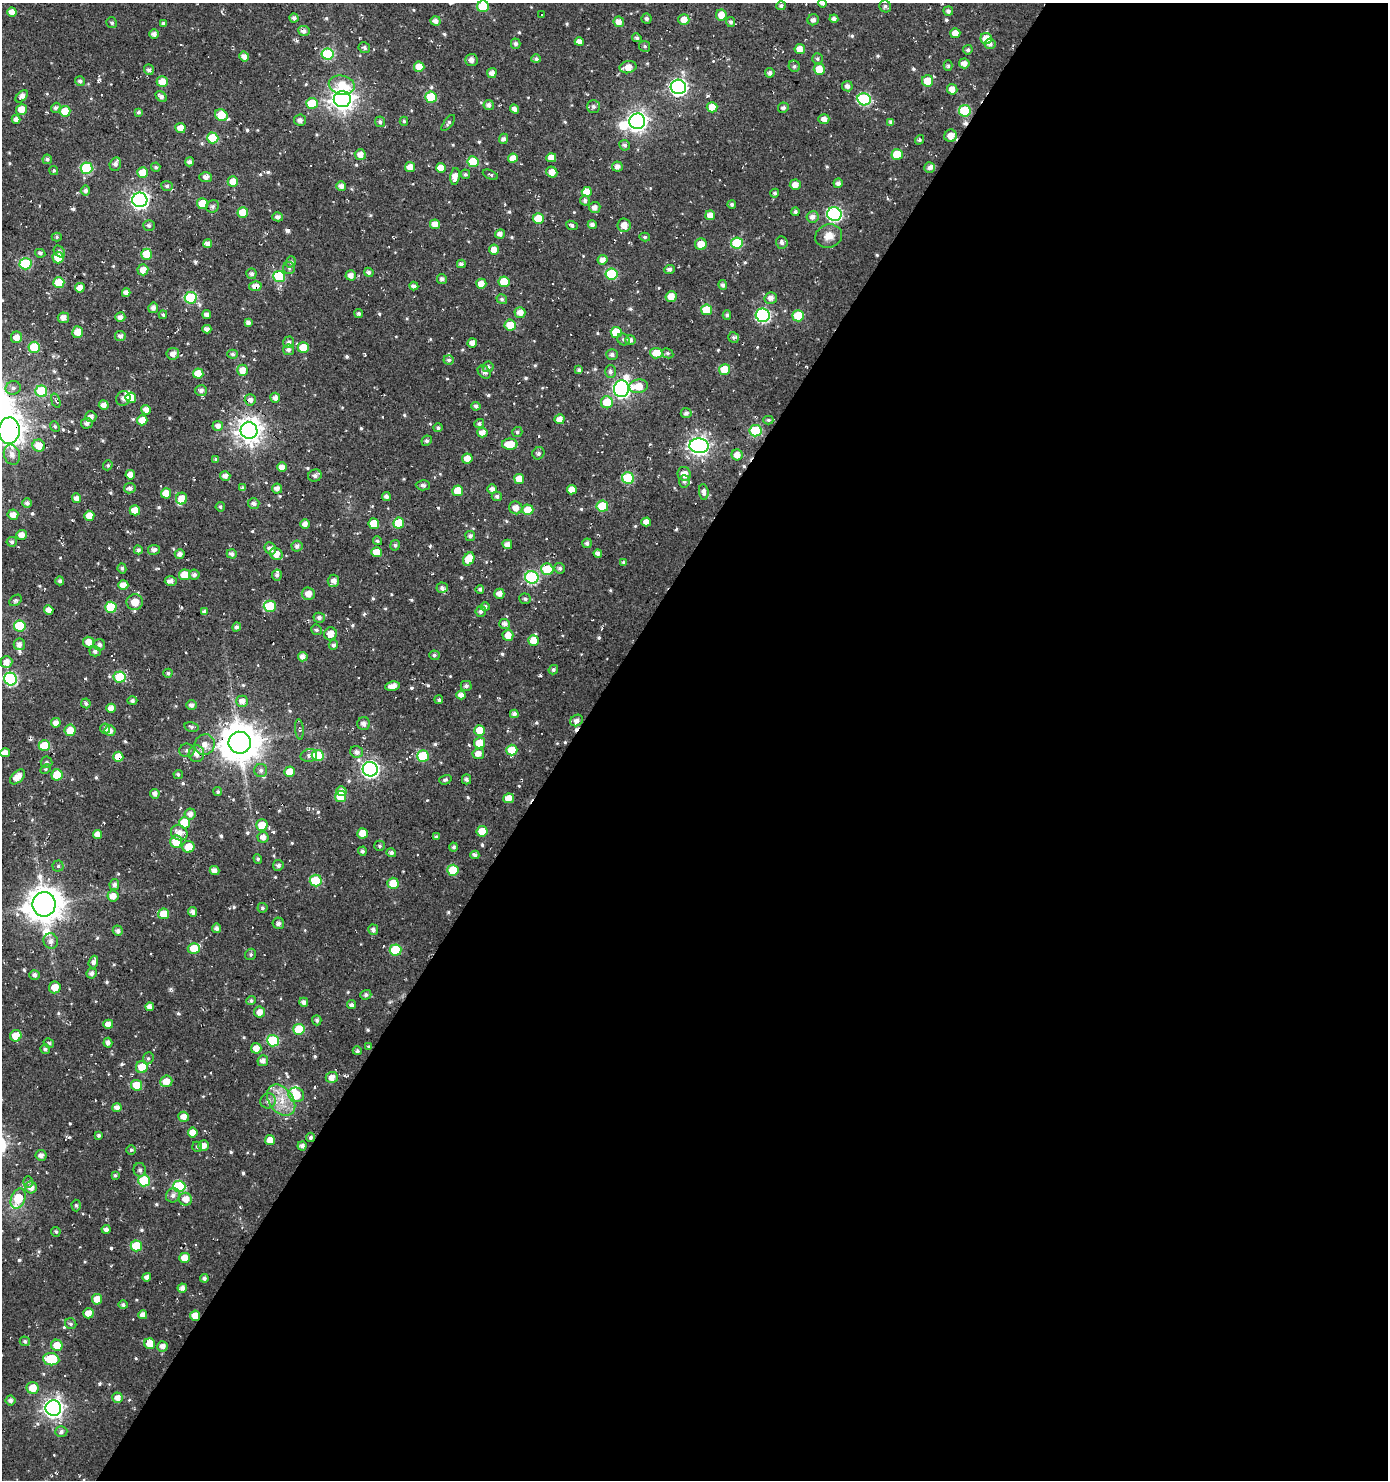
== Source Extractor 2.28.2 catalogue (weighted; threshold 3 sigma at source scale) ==
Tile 12 of 4 x 4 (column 4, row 3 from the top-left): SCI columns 4406-5791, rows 1479-2956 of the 5972 x 5915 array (HDU 1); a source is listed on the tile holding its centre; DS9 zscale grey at full resolution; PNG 1390 x 1482 px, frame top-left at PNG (2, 3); each listed source drawn as its Kron ellipse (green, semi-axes under 4 px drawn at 4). Shown black and unused: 59% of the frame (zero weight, under 2 of 3 exposures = <1% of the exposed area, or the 3 px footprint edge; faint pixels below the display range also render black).
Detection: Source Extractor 2.28.2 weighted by HDU 2 'WHT'; one run over the whole footprint, this tile lists its part. Background 0.0265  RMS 0.0091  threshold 0.0408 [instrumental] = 3 sigma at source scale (4.5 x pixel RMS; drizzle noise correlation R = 1.50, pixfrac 1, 0.0396/0.0396 arcsec/px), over >= 5 px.
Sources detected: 679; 1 inside a brighter object's white glare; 15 cosmic-ray / hot-pixel residue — neither listed nor drawn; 10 inside a brighter listed object's ellipse — not listed separately; of the other 653, all 500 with FLUX_AUTO >= 1.52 (the completeness limit of this list) listed and drawn (153 fainter detections not listed), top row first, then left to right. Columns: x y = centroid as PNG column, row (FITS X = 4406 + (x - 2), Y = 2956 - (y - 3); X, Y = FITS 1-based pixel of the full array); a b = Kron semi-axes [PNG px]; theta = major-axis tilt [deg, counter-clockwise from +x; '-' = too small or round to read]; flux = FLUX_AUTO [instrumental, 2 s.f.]
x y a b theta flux
822 3 4 4 - 3.8
483 6 6 5 - 29
781 6 5 4 - 2.3
885 6 6 5 - 2.2
948 11 5 5 - 2.9
12 12 5 4 - 6.4
542 14 3 3 - 4.4
721 15 5 5 - 10
294 18 4 4 - 3.3
646 19 5 5 - 2.6
834 19 4 4 - 3.5
684 20 5 5 - 11
813 20 6 5 - 3.1
436 21 5 5 - 4.4
619 22 5 5 - 7.5
730 22 5 4 - 2.2
112 23 6 5 - 2
163 23 4 4 - 1.9
304 31 6 5 - 3.9
955 33 5 5 - 8.7
154 34 5 5 - 5.2
637 38 4 4 - 2.1
986 39 6 5 - 16
579 42 5 4 - 5.8
516 44 5 4 - 2.7
990 44 6 5 - 3.5
645 46 5 5 - 1.7
364 48 6 5 - 2.5
800 49 5 5 - 9.3
968 50 5 4 - 2.7
328 54 6 6 - 68
244 57 5 4 - 5.3
536 59 5 4 - 2.3
817 59 5 5 - 1.8
471 60 6 6 - 4.9
964 63 5 5 - 5.5
794 66 6 5 - 2
948 66 5 4 - 1.8
419 67 5 5 - 13
628 67 8 6 12 8.4
819 69 5 5 - 15
149 70 5 4 - 3.2
492 73 5 5 - 5
770 73 5 4 - 2.9
80 81 5 5 - 2.4
928 81 5 5 - 18
162 82 5 5 - 12
342 85 13 9 -13 17
847 86 5 5 - 3.8
678 87 8 7 - 270
952 89 5 5 - 6.1
22 96 7 4 45 5.7
161 97 6 4 -44 4
431 97 6 5 - 42
342 99 8 8 - 730
864 99 7 6 - 96
312 103 6 5 - 29
489 105 5 5 - 3.6
593 106 6 6 - 2.8
712 107 5 5 - 10
56 108 5 4 - 2.5
783 108 5 5 - 2.4
22 109 5 5 - 11
514 109 4 4 - 4.5
65 111 5 5 - 18
965 111 6 5 - 48
138 112 4 3 - 2.1
221 115 7 5 -32 25
16 119 4 4 - 4.9
824 119 5 5 - 4.7
300 120 6 5 - 3.3
404 121 4 4 - 1.5
637 121 8 7 - 440
380 122 5 5 - 2.2
891 122 4 4 - 3.2
448 123 9 4 54 2
180 128 5 5 - 9.1
951 136 6 6 - 9.6
213 138 5 5 - 35
504 139 5 4 - 3.4
919 140 5 4 - 1.6
624 145 5 5 - 2.6
897 154 5 5 - 22
360 155 5 5 - 6.4
513 158 5 4 - 9.4
551 158 5 4 - 7.8
47 159 4 4 - 2.3
189 162 4 4 - 3.2
473 162 5 5 - 30
115 164 7 5 75 3.3
156 167 4 4 - 2
410 167 5 5 - 7.1
617 167 5 5 - 4
87 168 6 5 - 58
441 168 5 5 - 11
929 168 5 5 - 3.3
54 171 5 4 - 1.6
143 172 5 5 - 12
552 172 6 5 - 8.8
465 174 5 5 - 1.7
490 175 8 4 -23 1.7
455 176 8 4 83 6.2
206 177 6 5 - 3.8
233 182 5 5 - 11
838 183 4 4 - 3.8
795 185 5 5 - 6.5
167 186 5 5 - 2.2
341 186 5 4 - 5
85 191 5 4 - 3.2
587 192 5 5 - 16
775 193 4 4 - 1.8
140 200 7 7 - 310
585 200 5 5 - 2.9
202 204 5 5 - 23
732 204 4 4 - 2.1
213 206 7 5 44 2.2
595 207 5 5 - 4.8
243 212 5 5 - 22
795 212 4 4 - 2
834 214 7 6 - 150
710 215 5 4 - 6.3
278 217 5 4 - 3.5
812 217 6 5 - 4.6
538 218 5 5 - 22
435 224 5 4 - 7.1
572 225 6 4 -21 2.5
592 225 4 4 - 3.4
624 225 6 6 - 8.7
149 226 6 5 - 2.2
500 234 5 4 - 4.6
829 236 14 11 19 9
57 237 5 4 - 1.6
645 237 5 4 - 1.6
782 242 6 5 - 3.2
737 243 6 5 - 44
207 244 4 4 - 4.5
701 244 6 6 - 11
494 249 5 5 - 8.2
59 251 6 5 - 2.4
40 253 5 4 - 2.6
147 254 5 5 - 24
58 258 6 5 - 16
603 260 5 5 - 6.2
291 262 6 5 - 2.5
25 264 6 5 - 64
461 264 4 4 - 3.3
289 268 6 6 - 2
669 269 5 4 - 2.8
143 270 5 5 - 7.9
369 272 5 4 - 3.3
251 274 5 5 - 3.1
611 274 6 5 - 47
351 275 5 5 - 5.8
279 276 6 5 - 56
442 279 5 5 - 2.9
504 282 5 5 - 22
59 283 5 5 - 28
481 284 5 5 - 8.4
723 285 5 4 - 2.8
255 286 6 5 - 6.7
414 286 4 4 - 3.5
80 288 5 4 - 7.3
126 293 4 4 - 4.5
671 297 5 5 - 10
191 298 6 5 - 66
771 298 6 5 - 4.2
502 299 5 5 - 1.9
153 308 5 5 - 4.4
706 310 5 5 - 22
359 313 4 4 - 2.2
520 313 5 5 - 7.1
163 315 4 4 - 1.6
207 315 4 4 - 4.1
727 315 4 4 - 2
763 315 7 6 - 130
798 316 5 5 - 32
120 317 5 5 - 4.8
63 318 5 5 - 5.9
248 323 4 4 - 3.7
510 325 6 5 - 14
207 329 4 4 - 4.4
78 332 6 5 - 13
616 332 5 5 - 25
120 336 5 5 - 3.7
16 337 6 5 - 8.7
733 338 6 5 - 1.8
623 339 6 5 - 2.1
630 340 5 5 - 3.7
289 342 6 5 - 3.4
472 343 5 4 - 5.7
34 347 5 5 - 32
303 347 5 5 - 18
288 350 5 5 - 3.4
656 353 6 5 - 15
667 353 6 5 - 1.6
173 354 6 6 - 5.7
233 354 5 4 - 2
612 354 6 5 - 2.9
449 360 5 4 - 2.2
488 367 5 5 - 2.9
725 369 5 5 - 21
243 370 5 5 - 10
579 370 4 4 - 2.7
484 372 7 5 -47 3.5
610 372 6 5 - 2.9
198 373 5 5 - 14
638 386 9 7 8 18
13 388 7 6 - 3.3
622 389 8 7 - 310
41 391 6 6 - 41
201 391 6 5 - 3.7
123 398 7 7 - 3.8
131 398 5 5 - 12
275 398 5 5 - 4.6
250 400 5 5 - 4.9
56 401 7 4 -71 1.6
607 402 6 6 - 21
104 405 5 4 - 5.2
476 406 4 4 - 2.7
146 410 5 4 - 6
686 413 5 5 - 3.2
91 417 5 5 - 4.6
559 419 5 5 - 7.1
142 420 5 5 - 9.8
768 420 5 4 - 1.5
87 423 6 5 - 3.6
479 424 5 4 - 1.9
55 426 6 4 -49 1.6
218 426 5 5 - 4.6
438 428 4 4 - 1.9
9 431 13 10 86 1200
249 431 8 8 - 870
756 431 6 5 - 55
517 432 5 5 - 2.1
482 433 5 5 - 7.6
427 441 5 5 - 2
510 444 8 5 0 19
39 446 6 6 - 12
699 446 9 7 -3 430
538 453 6 6 - 2.1
12 455 10 8 -71 6.4
737 455 5 5 - 8
467 458 5 5 - 8.4
216 459 4 4 - 1.8
108 465 5 4 - 1.6
282 467 5 4 - 6.9
684 474 7 6 - 7.8
130 475 5 4 - 7.4
225 476 5 5 - 4.3
315 476 7 6 - 3.4
628 478 6 5 - 55
519 479 5 5 - 9.9
684 481 6 5 - 2.6
423 485 7 5 -4 2.8
130 488 6 5 - 3.3
243 488 4 4 - 2.8
277 489 5 5 - 4.7
492 489 4 4 - 4.1
572 490 5 4 - 8.9
458 491 5 5 - 20
704 492 8 5 -85 4.2
166 493 5 5 - 14
386 496 4 4 - 3.7
497 496 5 4 - 2.7
77 498 5 4 - 5.1
182 499 6 5 - 11
27 503 5 4 - 3.3
254 504 6 5 - 3.3
602 506 5 5 - 33
220 507 5 4 - 1.7
516 508 7 6 - 7.2
135 510 5 5 - 13
528 510 5 5 - 16
13 515 5 5 - 7.3
89 516 5 5 - 11
646 522 5 4 - 5.8
399 523 5 5 - 36
305 524 5 5 - 4.9
374 524 5 5 - 16
21 535 5 5 - 7.1
470 536 5 5 - 2.8
377 541 4 4 - 1.7
12 542 5 5 - 2.4
587 543 4 4 - 3
507 544 5 4 - 5.1
395 545 5 5 - 2.1
297 546 5 5 - 3.4
270 548 6 5 - 4.7
138 550 4 4 - 2.5
154 550 6 5 - 3.6
377 552 5 5 - 13
598 553 4 4 - 3.3
180 554 5 4 - 4.2
232 554 5 4 - 3.7
276 554 6 5 - 9.3
469 559 7 5 61 19
624 562 4 4 - 2
122 568 5 4 - 2
560 568 5 5 - 2.4
547 569 6 6 - 26
184 575 5 5 - 14
194 575 5 5 - 3.4
277 575 6 5 - 2.4
532 577 7 6 - 100
60 581 4 4 - 2.5
171 581 6 4 3 4.5
333 581 6 6 - 5.5
123 585 5 4 - 7.5
442 588 6 5 - 3
480 589 4 4 - 1.8
308 594 7 6 - 7.5
499 594 5 5 - 6.1
525 599 6 5 - 2.1
15 600 7 5 37 2
135 602 8 8 - 12
270 606 6 5 - 38
111 607 6 5 - 39
485 607 5 4 - 2.4
49 610 5 4 - 6.6
204 611 4 3 - 1.7
481 611 5 5 - 2.8
319 618 5 5 - 2.8
505 624 5 5 - 4.9
20 626 6 5 - 47
236 627 5 4 - 2.9
317 630 5 5 - 2
330 634 6 6 - 8.7
508 635 5 5 - 9.1
534 640 5 5 - 15
88 642 5 5 - 8.5
19 644 6 5 - 4.1
99 645 6 5 - 3.4
333 645 5 4 - 2.8
95 651 5 5 - 2.9
434 655 5 4 - 1.8
303 657 5 4 - 5.1
6 662 6 6 - 7.8
553 670 5 4 - 2.3
168 673 4 4 - 2.1
119 677 6 5 - 33
10 679 6 6 - 110
393 686 7 4 9 9.7
466 686 5 5 - 2.5
461 695 4 4 - 5.9
439 700 4 4 - 1.7
132 701 5 4 - 2.4
242 701 6 5 - 5.8
86 703 5 4 - 2.4
192 705 5 5 - 3.5
111 708 5 4 - 6.8
514 714 4 4 - 3.9
577 720 7 5 28 4.3
56 723 5 5 - 5.9
364 724 6 6 - 3.5
191 727 7 5 -12 1.9
105 729 5 5 - 2.1
299 729 10 3 -85 1.7
70 730 6 5 - 13
480 730 5 5 - 17
110 731 5 5 - 5.7
240 743 11 11 - 2500
480 743 6 5 - 15
205 745 10 10 - 8.4
44 746 5 5 - 26
187 750 7 7 - 3
512 750 5 5 - 20
357 752 6 5 - 4
5 753 5 4 - 6.6
196 754 8 7 - 7.8
478 754 6 5 - 7.4
309 755 8 6 13 3.7
318 755 6 5 - 45
423 756 6 5 - 41
118 757 5 5 - 15
46 762 6 5 - 2.2
46 769 6 4 29 1.5
370 769 7 7 - 290
261 770 6 6 - 2.9
290 772 5 5 - 15
178 774 4 4 - 1.9
57 775 5 5 - 23
18 777 9 5 46 11
466 779 5 4 - 2.7
445 780 6 4 17 2.1
341 791 5 5 - 4.9
218 792 4 4 - 1.7
155 794 5 4 - 4.1
341 796 5 5 - 20
509 798 5 4 - 9.7
190 814 5 5 - 4.7
184 823 5 5 - 28
262 825 6 5 - 14
482 831 5 5 - 18
179 833 9 7 -31 8.1
362 833 5 5 - 12
97 835 4 4 - 6.3
263 837 5 5 - 5.6
436 837 4 4 - 2
176 842 6 6 - 22
379 846 5 5 - 1.8
188 847 6 6 - 16
454 847 4 4 - 2.1
362 851 4 4 - 2.5
391 853 5 4 - 2.7
475 855 4 3 - 3
258 859 5 4 - 2.1
278 865 5 5 - 2.7
58 866 5 5 - 1.8
453 870 5 5 - 30
215 871 5 4 - 5.8
316 880 6 6 - 35
393 883 5 5 - 13
114 885 5 5 - 3.6
113 896 5 5 - 6.9
44 904 12 11 - 1900
262 908 5 5 - 1.9
193 912 5 4 - 3.4
164 914 5 5 - 14
278 923 6 5 - 3.1
217 928 5 4 - 3.8
373 930 5 5 - 3.5
118 931 5 5 - 3.5
51 941 8 7 - 4.6
194 948 6 5 - 16
395 950 6 5 - 37
251 954 6 5 - 2
93 962 6 4 70 3.6
92 973 5 5 - 3.6
34 975 5 5 - 3.3
55 987 6 6 - 10
366 995 5 5 - 2.5
251 1001 4 4 - 2.1
304 1002 4 4 - 4.1
352 1005 5 4 - 2.8
150 1007 4 4 - 5.4
259 1012 5 5 - 7
317 1020 5 4 - 2.1
108 1024 5 4 - 6.9
299 1029 5 5 - 28
16 1036 6 5 - 14
273 1041 6 5 - 56
49 1043 5 4 - 1.5
108 1043 5 4 - 3.7
369 1047 4 4 - 1.8
256 1048 5 5 - 7.6
45 1049 5 4 - 1.9
357 1051 4 4 - 2.2
148 1058 6 5 - 1.8
263 1061 5 5 - 5.2
142 1067 6 6 - 17
332 1077 6 5 - 6.9
166 1081 6 6 - 9.5
137 1085 5 5 - 18
296 1095 8 7 - 18
281 1100 17 12 -53 18
268 1101 8 7 - 4.8
117 1107 4 4 - 5.3
184 1117 5 5 - 7.4
193 1133 5 5 - 8
98 1135 4 3 - 2
310 1137 5 4 - 2.4
270 1140 5 5 - 11
204 1146 5 5 - 6.7
302 1146 4 4 - 4
197 1147 5 5 - 1.6
131 1150 5 5 - 1.6
41 1155 5 5 - 3.8
140 1170 7 6 - 2.8
115 1175 4 4 - 1.7
144 1181 6 5 - 44
28 1182 6 5 - 1.7
179 1186 6 5 - 65
31 1187 6 6 - 6.7
173 1195 7 6 - 3.8
18 1199 10 7 67 33
185 1199 6 6 - 7.8
76 1205 6 4 -88 1.7
106 1229 4 4 - 3.7
56 1232 5 4 - 1.8
136 1246 5 5 - 29
185 1258 5 5 - 12
147 1277 4 4 - 4.2
204 1278 4 4 - 2.6
182 1288 5 4 - 4.4
97 1299 5 5 - 11
123 1305 5 4 - 2.3
88 1313 5 5 - 8.6
143 1315 4 4 - 5.4
195 1316 5 5 - 9
71 1324 6 5 - 1.9
25 1341 5 5 - 2.2
150 1344 5 5 - 14
57 1345 6 5 - 14
162 1346 5 5 - 5.3
51 1359 8 6 -7 34
33 1388 6 6 - 13
117 1398 5 5 - 6.3
10 1400 5 5 - 3.5
53 1408 8 7 - 460
61 1431 6 5 - 2.8
Overlapping masked pixels (flux is a lower limit): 9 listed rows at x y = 587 192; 202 204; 255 286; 622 389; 240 743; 118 757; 44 904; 310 1137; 195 1316
Isophote crosses this tile's border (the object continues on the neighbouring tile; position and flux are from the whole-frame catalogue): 3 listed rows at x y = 822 3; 483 6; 9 431